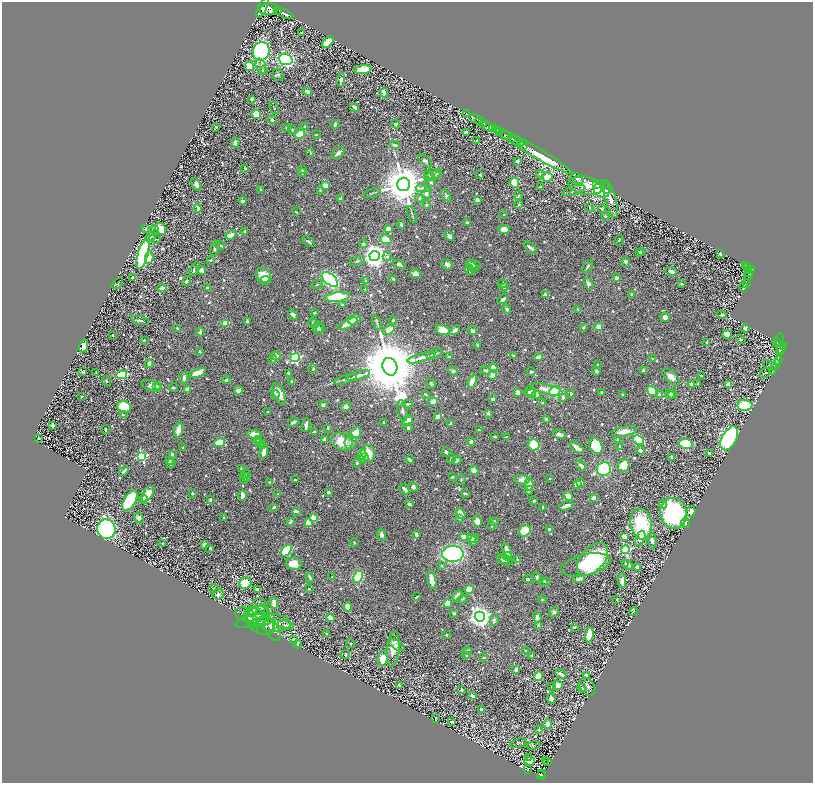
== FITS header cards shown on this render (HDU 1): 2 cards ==
NAXIS1  =                 1621
NAXIS2  =                 1561

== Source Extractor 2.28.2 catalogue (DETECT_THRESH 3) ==
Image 1621 x 1561 px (HDU 1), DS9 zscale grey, zoomed out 1/2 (1 PNG px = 2 x 2 image px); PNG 815 x 785 px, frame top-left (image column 1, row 1561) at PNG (2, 2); each listed source drawn as its Kron ellipse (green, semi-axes under 4 px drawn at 4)
Background 0.677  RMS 0.0087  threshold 0.0262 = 3 sigma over >= 5 px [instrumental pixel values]
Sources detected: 1114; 70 cannot appear on this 1/2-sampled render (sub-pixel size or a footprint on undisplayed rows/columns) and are neither listed nor drawn; of the other 1044, the 500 brightest by FLUX_AUTO listed and drawn (544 fainter detections omitted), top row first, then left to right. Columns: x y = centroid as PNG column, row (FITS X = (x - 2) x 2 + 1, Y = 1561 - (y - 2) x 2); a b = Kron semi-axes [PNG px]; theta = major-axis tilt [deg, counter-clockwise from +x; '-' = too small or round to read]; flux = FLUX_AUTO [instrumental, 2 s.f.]
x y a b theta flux
262 8 11 4 64 3200
269 9 9 5 6 4200
278 10 3 3 - 710
284 14 10 3 -25 2700
302 33 2 2 - 2.9
328 42 7 4 47 60
261 51 9 8 - 380
286 59 7 5 -19 440
249 66 5 4 - 33
261 66 8 5 -72 6.6
264 70 4 3 - 4.7
363 70 8 4 7 75
278 75 6 5 - 3.6
341 80 7 3 80 9.2
307 92 5 4 - 5
384 93 4 3 - 15
252 99 3 3 - 4.9
355 107 5 2 - 9.4
274 108 6 3 -64 2
256 114 5 4 - 31
467 114 2 1 - 22
476 119 6 2 -32 1500
272 120 4 3 - 5.4
481 122 6 2 -27 1200
335 124 5 3 - 6.4
396 124 4 4 - 3.7
305 126 4 3 - 3
487 126 6 3 -39 690
216 127 3 2 - 2.9
286 127 4 3 - 2.3
492 128 4 2 - 880
292 130 5 4 - 2.3
496 130 3 2 - 390
467 132 4 3 - 4.2
500 133 4 3 - 840
300 134 5 4 - 46
316 135 3 2 - 2.2
505 135 6 2 -28 1900
511 138 2 2 - 400
477 140 4 3 - 2.2
515 140 5 2 - 1100
235 143 5 3 - 7
520 143 3 1 - 200
395 145 6 3 -7 4.3
524 145 2 2 - 160
534 151 46 5 -30 170
310 153 4 3 - 2.2
338 153 7 3 36 9.1
425 161 8 4 -44 4.7
517 161 4 3 - 5.6
245 168 3 2 - 2.2
302 170 3 3 - 2.4
302 173 4 3 - 4.8
437 174 6 3 48 2
540 174 4 3 - 2.8
430 175 5 3 - 2.7
480 175 3 3 - 3
433 176 8 3 22 3.5
547 177 6 5 - 28
577 179 7 4 -35 5.7
431 182 4 3 - 4.3
514 183 5 4 - 54
196 184 7 4 -61 10
403 184 6 6 - 7700
596 185 4 2 - 5.1
325 186 4 3 - 33
585 186 17 9 -10 45
540 187 3 2 - 2.8
423 188 7 4 -2 4.6
602 189 8 8 - 84
261 190 3 2 - 2
320 190 4 3 - 2.2
574 191 12 5 16 5
608 191 3 2 - 6.4
372 193 9 2 18 2.4
426 193 6 4 72 7.8
446 195 7 4 -55 3.9
519 196 4 3 - 2.6
419 198 4 3 - 4.2
340 199 4 2 - 4.1
610 199 19 5 -74 14
477 200 4 3 - 8.4
243 201 4 3 - 4.5
426 205 3 2 - 3.4
518 205 4 3 - 2.4
198 208 4 2 - 5.5
590 208 4 3 - 2.2
602 209 4 3 - 2.9
296 212 4 2 - 2
412 214 9 2 -71 2.3
504 214 3 2 - 2
605 216 3 3 - 1.9
467 223 3 2 - 11
401 225 4 2 - 4.7
388 228 4 3 - 7.6
146 229 3 3 - 2.9
155 229 4 3 - 3.7
161 229 6 5 - 25
504 229 5 4 - 17
245 231 3 2 - 3.6
231 235 6 3 22 14
449 236 5 3 - 6.5
151 237 6 3 45 2.2
155 239 6 2 -22 2.5
386 239 6 4 -20 25
619 240 5 4 - 2.1
309 242 7 3 -35 2.8
363 244 4 4 - 5.9
220 245 5 3 - 2.6
531 248 7 3 -41 7.8
215 249 7 4 74 4.3
639 252 4 2 - 3.6
641 252 3 2 - 2.6
143 254 15 5 75 350
720 254 3 3 - 2.8
375 256 5 5 - 2000
387 256 5 4 - 3.5
149 257 6 4 85 19
210 260 4 3 - 2.4
357 261 8 3 22 2.6
625 261 5 4 - 4.6
399 264 6 3 -22 8.2
447 264 6 4 -35 7.8
474 265 7 4 -18 6.4
588 266 7 3 57 3.4
745 266 4 2 - 240
472 267 6 3 -55 4.1
748 268 4 2 - 240
195 269 7 3 61 8
201 270 5 4 - 10
470 270 5 3 - 4.5
752 270 3 2 - 440
671 271 6 4 -17 11
749 271 3 1 - 260
748 273 4 2 - 280
415 274 5 4 - 8.6
264 275 8 6 -37 41
749 275 5 2 - 130
133 278 4 3 - 8
617 278 3 3 - 11
393 279 3 2 - 4.2
265 280 5 3 - 11
330 280 9 5 -40 650
186 281 5 3 - 3.6
366 281 3 3 - 3.4
117 283 6 3 43 2.2
502 284 5 4 - 3
588 284 6 3 -58 8.9
681 284 4 3 - 2.9
746 284 3 2 - 280
317 285 6 3 26 2.6
504 287 2 2 - 3.7
744 287 5 3 - 190
162 288 4 2 - 14
207 288 2 2 - 3.8
365 289 3 3 - 2.4
546 295 2 2 - 17
631 295 3 3 - 2.7
337 297 12 4 5 89
503 299 6 3 36 5.4
342 305 3 3 - 3.2
507 309 4 2 - 3.2
578 309 3 2 - 2.2
315 313 3 2 - 2
293 315 5 4 - 7.2
722 315 5 2 - 2.7
665 317 5 4 - 14
354 319 6 5 - 33
140 320 9 3 -13 4.9
393 321 4 3 - 3.2
247 322 4 2 - 6.1
225 323 4 3 - 33
313 323 5 4 - 2.2
377 323 8 3 -67 2.9
348 324 11 4 26 15
598 327 3 3 - 28
177 328 3 2 - 3
318 328 6 5 - 4.8
583 328 3 3 - 2.9
745 328 4 3 - 5.4
320 329 5 3 - 2.9
389 330 6 3 35 22
443 330 7 4 -15 45
455 330 6 3 33 9.9
472 331 5 3 - 8.9
200 332 4 3 - 5.2
727 334 5 4 - 38
112 335 2 2 - 2.2
741 339 5 3 - 2.4
144 340 2 2 - 2.6
706 342 4 3 - 2.4
777 343 5 2 - 260
478 345 4 3 - 3.7
780 345 11 2 -89 240
83 346 6 4 70 15
784 347 3 2 - 420
781 348 6 4 79 950
200 351 3 2 - 1.9
434 354 8 4 21 5.3
276 356 5 3 - 10
513 356 3 3 - 4.3
421 357 14 3 17 9.9
449 357 3 3 - 3.1
539 357 4 3 - 13
295 358 5 4 - 280
653 358 4 3 - 1.9
273 359 4 3 - 2.2
778 361 3 2 - 420
149 364 4 3 - 9.6
776 364 5 3 - 340
597 365 4 3 - 2.2
770 365 7 3 -25 2
390 367 9 7 -69 23000
493 368 4 3 - 15
313 369 4 3 - 2.5
485 370 5 4 - 6.1
643 370 3 3 - 7.8
453 371 5 3 - 3.5
596 371 4 3 - 2.5
83 372 3 3 - 2.5
531 372 4 3 - 3.3
773 372 2 1 - 12
96 373 4 2 - 2
197 373 9 4 19 34
288 373 4 3 - 3.2
765 373 6 3 38 2.7
122 375 5 3 - 110
493 375 5 3 - 23
358 376 12 3 15 8.4
702 376 3 2 - 2.3
671 377 11 5 -42 14
184 378 6 3 84 7.3
346 379 12 3 18 4.5
226 380 4 3 - 3.4
107 381 5 4 - 2.6
292 381 2 2 - 3.7
472 381 7 3 63 31
431 384 5 3 - 3.1
691 384 4 3 - 11
698 384 2 2 - 2.5
728 385 3 3 - 21
151 386 10 5 -18 25
157 387 3 2 - 10
158 387 4 3 - 16
173 387 4 3 - 2.1
188 389 4 3 - 15
547 389 16 5 -14 18
238 390 4 3 - 9.4
530 391 5 4 - 9.5
555 391 6 4 36 160
652 391 6 4 -34 30
602 392 3 2 - 2.3
518 393 4 3 - 15
571 393 4 3 - 4.1
275 394 4 4 - 4
279 394 11 5 -64 21
426 394 3 2 - 3.6
531 394 4 4 - 3.7
622 394 2 2 - 1.9
670 394 5 3 - 4.3
672 394 4 4 - 3.6
536 395 4 3 - 22
659 395 3 3 - 7.4
81 397 2 2 - 2.3
563 397 3 3 - 4.9
493 399 4 3 - 6.1
433 402 5 4 - 16
543 403 3 2 - 3.1
407 404 5 3 - 3.2
323 405 4 3 - 2.9
745 405 7 5 -2 160
346 406 5 4 - 7.5
124 407 7 5 -32 88
402 411 11 5 -80 5.6
268 412 2 2 - 2
488 413 3 3 - 4.1
123 415 4 3 - 2.3
437 417 3 3 - 11
546 419 4 2 - 3
407 421 6 4 40 15
293 422 5 3 - 5.8
383 422 2 2 - 1.9
451 423 4 2 - 2.8
52 425 4 3 - 5.1
306 425 7 2 81 11
328 428 3 2 - 2.5
408 428 4 3 - 4.9
105 429 4 3 - 2.8
179 430 7 4 76 36
479 430 3 3 - 2.1
315 431 3 2 - 4.6
624 431 12 4 10 27
355 433 6 5 - 33
254 434 7 4 -8 30
559 434 7 3 -22 12
495 437 2 2 - 3.5
506 437 3 2 - 2.2
39 438 2 2 - 4.1
729 438 13 7 61 580
324 439 3 3 - 8.5
258 440 4 3 - 2.8
617 440 3 3 - 3
638 440 6 4 -27 50
342 442 11 8 -24 41
350 442 7 6 - 6.3
471 442 4 3 - 7.3
220 443 5 4 - 52
259 443 4 4 - 4.3
686 444 7 4 -9 140
262 445 4 3 - 2.1
534 445 6 5 - 77
596 446 8 6 -66 74
619 446 3 2 - 2.2
577 447 8 3 -35 16
183 448 4 2 - 2.1
640 450 4 3 - 5.4
264 452 7 3 75 17
446 452 5 3 - 4.2
368 453 9 6 -81 28
172 454 3 3 - 3.5
709 454 3 2 - 3
362 455 5 3 - 28
142 456 4 4 - 250
672 457 3 2 - 4.6
364 458 5 3 - 15
451 459 5 3 - 3.9
169 460 3 3 - 4.3
410 460 4 2 - 5.5
457 460 5 3 - 7.4
171 463 5 3 - 1.9
357 463 5 4 - 3.7
624 465 7 6 - 28
581 466 6 3 -46 6.2
241 468 4 4 - 2
604 469 7 6 - 210
474 470 4 4 - 13
124 471 5 2 - 5.1
245 474 5 3 - 2.9
246 477 4 3 - 2
452 477 3 2 - 2.3
550 478 2 2 - 2.2
244 479 4 4 - 3.4
295 480 3 2 - 3
461 480 5 4 - 2.5
522 480 7 4 -3 15
270 482 4 2 - 2.5
581 482 4 3 - 8.6
529 484 6 4 -89 33
578 484 4 4 - 31
413 487 5 4 - 7.7
405 489 6 2 -49 11
529 490 4 3 - 10
328 492 3 2 - 6.7
192 493 2 2 - 3
465 493 4 2 - 3.1
148 494 9 5 53 28
278 494 2 2 - 2
242 495 5 3 - 9.3
568 496 5 4 - 11
593 498 3 3 - 11
144 499 4 3 - 3
130 500 11 5 58 210
210 500 3 2 - 4.2
534 501 3 3 - 2.4
409 504 4 2 - 5.7
663 504 4 3 - 6.3
566 506 7 2 17 13
274 507 3 2 - 3.7
543 507 3 2 - 3.2
296 511 4 2 - 6.5
691 511 5 4 - 12
674 513 15 13 -79 320
460 514 6 3 -55 27
139 518 6 4 -69 6
224 518 3 3 - 2.2
313 518 3 3 - 46
459 519 3 3 - 1.9
477 521 5 3 - 27
290 522 4 3 - 5
494 522 4 3 - 1.9
308 523 3 3 - 47
685 523 5 4 - 2.2
641 524 15 10 -79 150
492 526 3 2 - 1.9
106 529 10 9 - 400
549 529 4 3 - 8.5
525 531 6 5 - 65
416 534 3 2 - 5.8
381 535 6 4 -68 5.5
463 537 4 3 - 11
624 537 3 3 - 15
472 538 4 4 - 4.4
640 538 8 4 68 9.9
474 540 6 4 69 7.1
652 541 8 4 -79 5.6
354 543 4 2 - 2.1
163 544 2 2 - 2.6
204 544 4 3 - 9
210 548 3 3 - 2.8
287 550 7 4 56 130
626 550 4 4 - 260
507 551 7 3 -71 20
453 554 10 8 -1 340
508 556 4 3 - 2.5
592 559 19 11 47 120
503 560 7 3 -31 3.3
505 560 7 5 -20 3.4
518 560 4 3 - 2.1
626 563 3 3 - 3.7
294 564 8 6 -20 28
586 565 25 10 13 130
628 565 6 4 -28 7.8
441 566 4 3 - 2
637 567 4 3 - 11
309 577 5 2 - 5.3
332 577 2 2 - 2.4
358 577 6 4 62 100
537 577 4 3 - 4.2
528 579 5 3 - 2.1
579 579 6 3 18 11
432 580 9 4 -80 28
544 581 4 3 - 2.7
622 581 7 4 -88 9
547 582 3 3 - 1.9
245 583 6 5 - 28
214 589 5 3 - 1.9
257 589 4 3 - 4.8
309 589 4 3 - 2.2
469 589 4 4 - 29
218 594 6 5 - 6.5
457 596 6 4 47 16
416 597 3 2 - 2.6
462 599 5 3 - 2.1
542 599 4 3 - 1.9
617 600 2 2 - 2
274 603 6 4 -88 15
447 603 4 3 - 26
348 607 4 3 - 24
264 609 5 4 - 3.2
256 611 14 8 60 13
251 612 7 4 28 3.9
554 612 6 4 44 5.5
634 612 4 3 - 1.9
454 613 3 3 - 3.3
246 615 11 6 -21 8.2
258 616 12 9 21 15
480 617 5 5 - 1700
537 617 5 3 - 13
248 618 5 4 - 2.6
330 618 4 3 - 17
494 620 6 3 78 4.8
255 621 20 6 11 11
274 623 16 8 -5 20
260 624 15 9 -24 11
286 625 8 4 -15 4.1
538 625 4 3 - 4.3
265 626 9 8 - 6.4
574 627 4 2 - 2.9
272 629 12 6 -62 12
327 633 2 2 - 2.2
446 635 3 3 - 2.3
589 635 8 4 84 36
294 639 3 2 - 4.3
297 644 4 3 - 2.3
350 644 5 3 - 2.1
397 645 9 3 -31 6.4
393 649 17 6 85 23
467 651 5 3 - 3.6
526 651 4 3 - 3
345 655 4 3 - 4
467 655 3 3 - 2.7
531 655 3 3 - 2.4
484 657 4 2 - 1.9
383 658 7 5 78 34
516 670 3 2 - 10
561 674 6 2 -30 8.5
538 676 5 4 - 44
586 676 3 3 - 14
399 685 3 2 - 3
558 685 5 4 - 14
552 687 3 2 - 2.2
587 687 10 7 -54 9.4
582 688 4 3 - 2.3
462 690 3 2 - 3
473 696 3 3 - 4.4
551 698 5 3 - 10
481 710 4 2 - 7.8
436 718 3 2 - 3.3
451 721 3 2 - 4.6
548 724 4 3 - 17
539 730 3 3 - 3.8
519 743 9 3 15 2.4
533 745 6 3 12 2.8
528 757 3 2 - 2.7
545 760 2 1 - 9.9
530 761 5 3 - 9.1
548 761 2 1 - 16
527 770 4 2 - 130
541 773 3 1 - 34
541 775 4 2 - 110
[544 fainter detections neither listed nor drawn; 70 sub-pixel or undisplayed-footprint detections neither listed nor drawn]